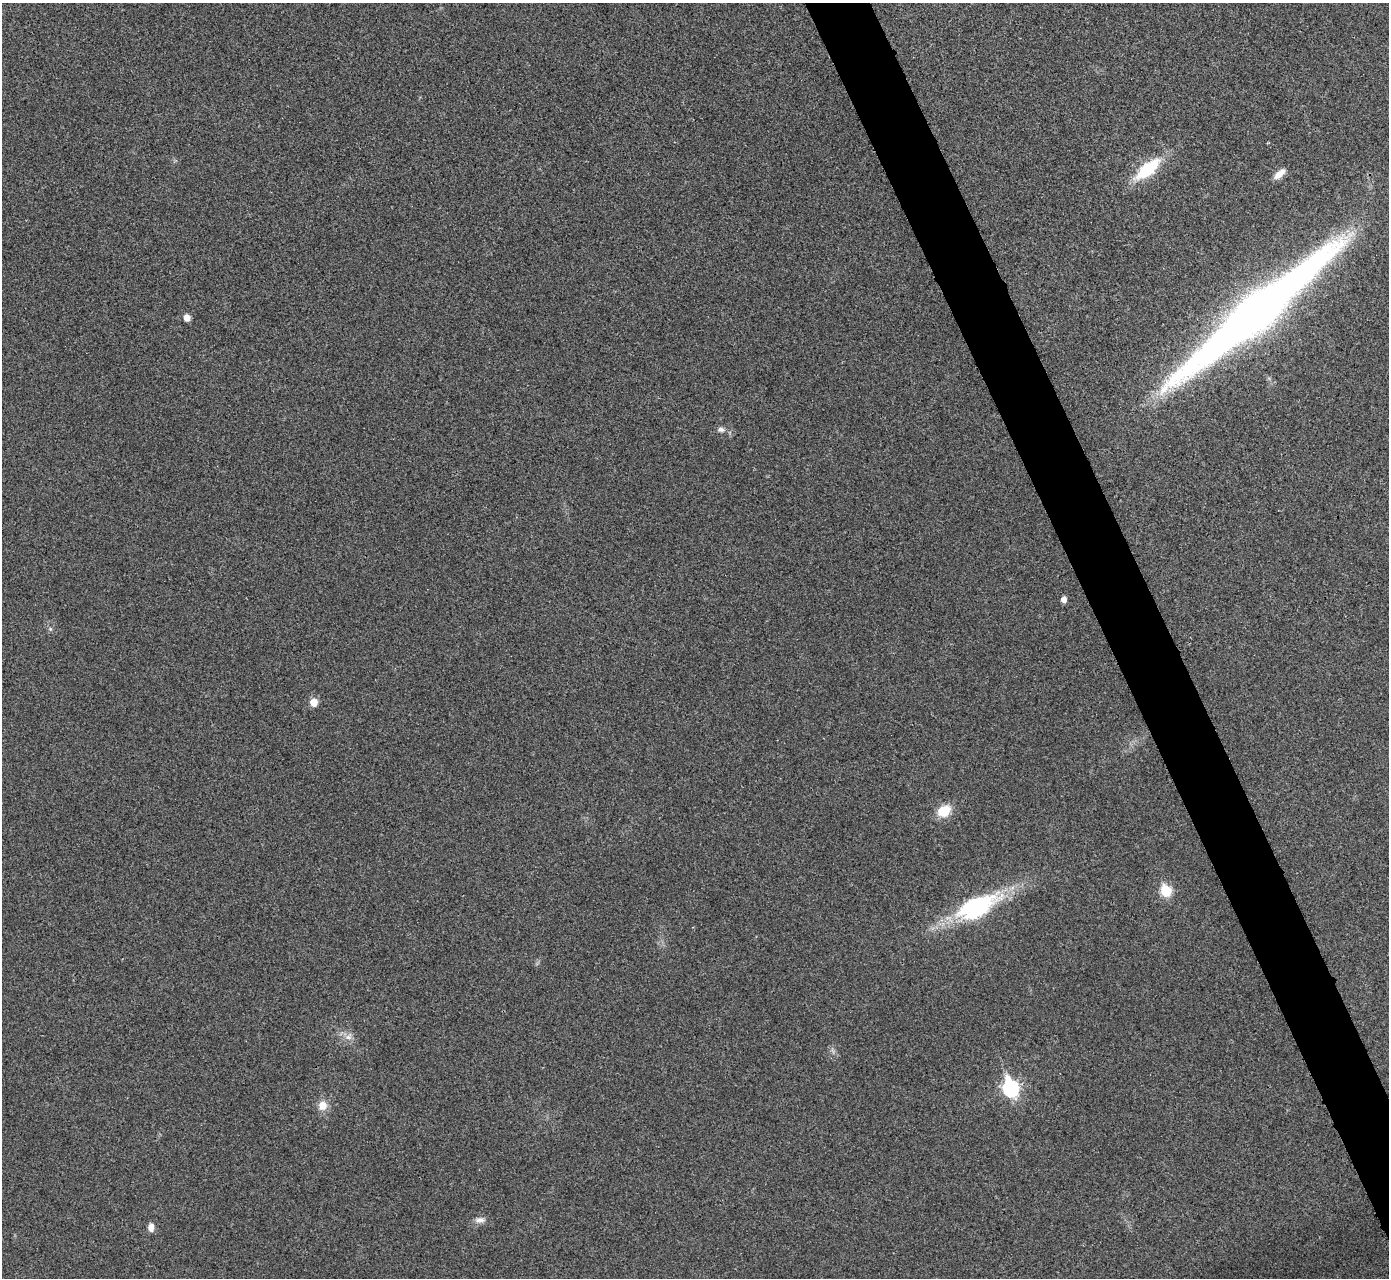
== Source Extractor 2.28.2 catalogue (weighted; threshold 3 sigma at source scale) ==
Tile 6 of 4 x 4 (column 2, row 2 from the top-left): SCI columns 1393-2779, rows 2710-3985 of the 5559 x 5548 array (HDU 1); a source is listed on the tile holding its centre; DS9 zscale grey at full resolution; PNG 1391 x 1280 px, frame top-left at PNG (2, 3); no overlay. Shown black and unused: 4% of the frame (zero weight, under 3 of 4 exposures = <1% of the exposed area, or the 3 px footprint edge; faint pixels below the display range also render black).
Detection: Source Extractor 2.28.2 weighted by HDU 2 'WHT'; one run over the whole footprint, this tile lists its part. Background 0.0488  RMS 0.0067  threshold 0.0301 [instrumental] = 3 sigma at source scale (4.5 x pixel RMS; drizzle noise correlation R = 1.50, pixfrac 1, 0.05/0.05 arcsec/px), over >= 5 px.
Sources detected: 17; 1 inside a brighter object's white glare — not listed; the other 16 listed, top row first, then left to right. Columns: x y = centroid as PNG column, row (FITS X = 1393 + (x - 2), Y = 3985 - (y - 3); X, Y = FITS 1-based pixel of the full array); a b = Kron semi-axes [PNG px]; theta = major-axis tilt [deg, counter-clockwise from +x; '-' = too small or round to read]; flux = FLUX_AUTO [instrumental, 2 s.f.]
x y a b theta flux
1148 169 32 13 39 35
1280 174 17 7 40 5.7
1255 312 190 26 40 600
187 318 5 5 - 6.2
721 430 10 7 -7 2.6
1063 600 5 5 - 4.2
50 629 6 5 - 1.3
314 702 8 8 - 6
944 811 14 11 31 15
1166 891 7 6 - 41
973 905 73 17 23 62
348 1037 11 8 38 4.1
1011 1088 9 7 -69 160
322 1105 11 11 - 7.4
480 1220 15 7 5 3.6
151 1227 10 6 -90 4.1